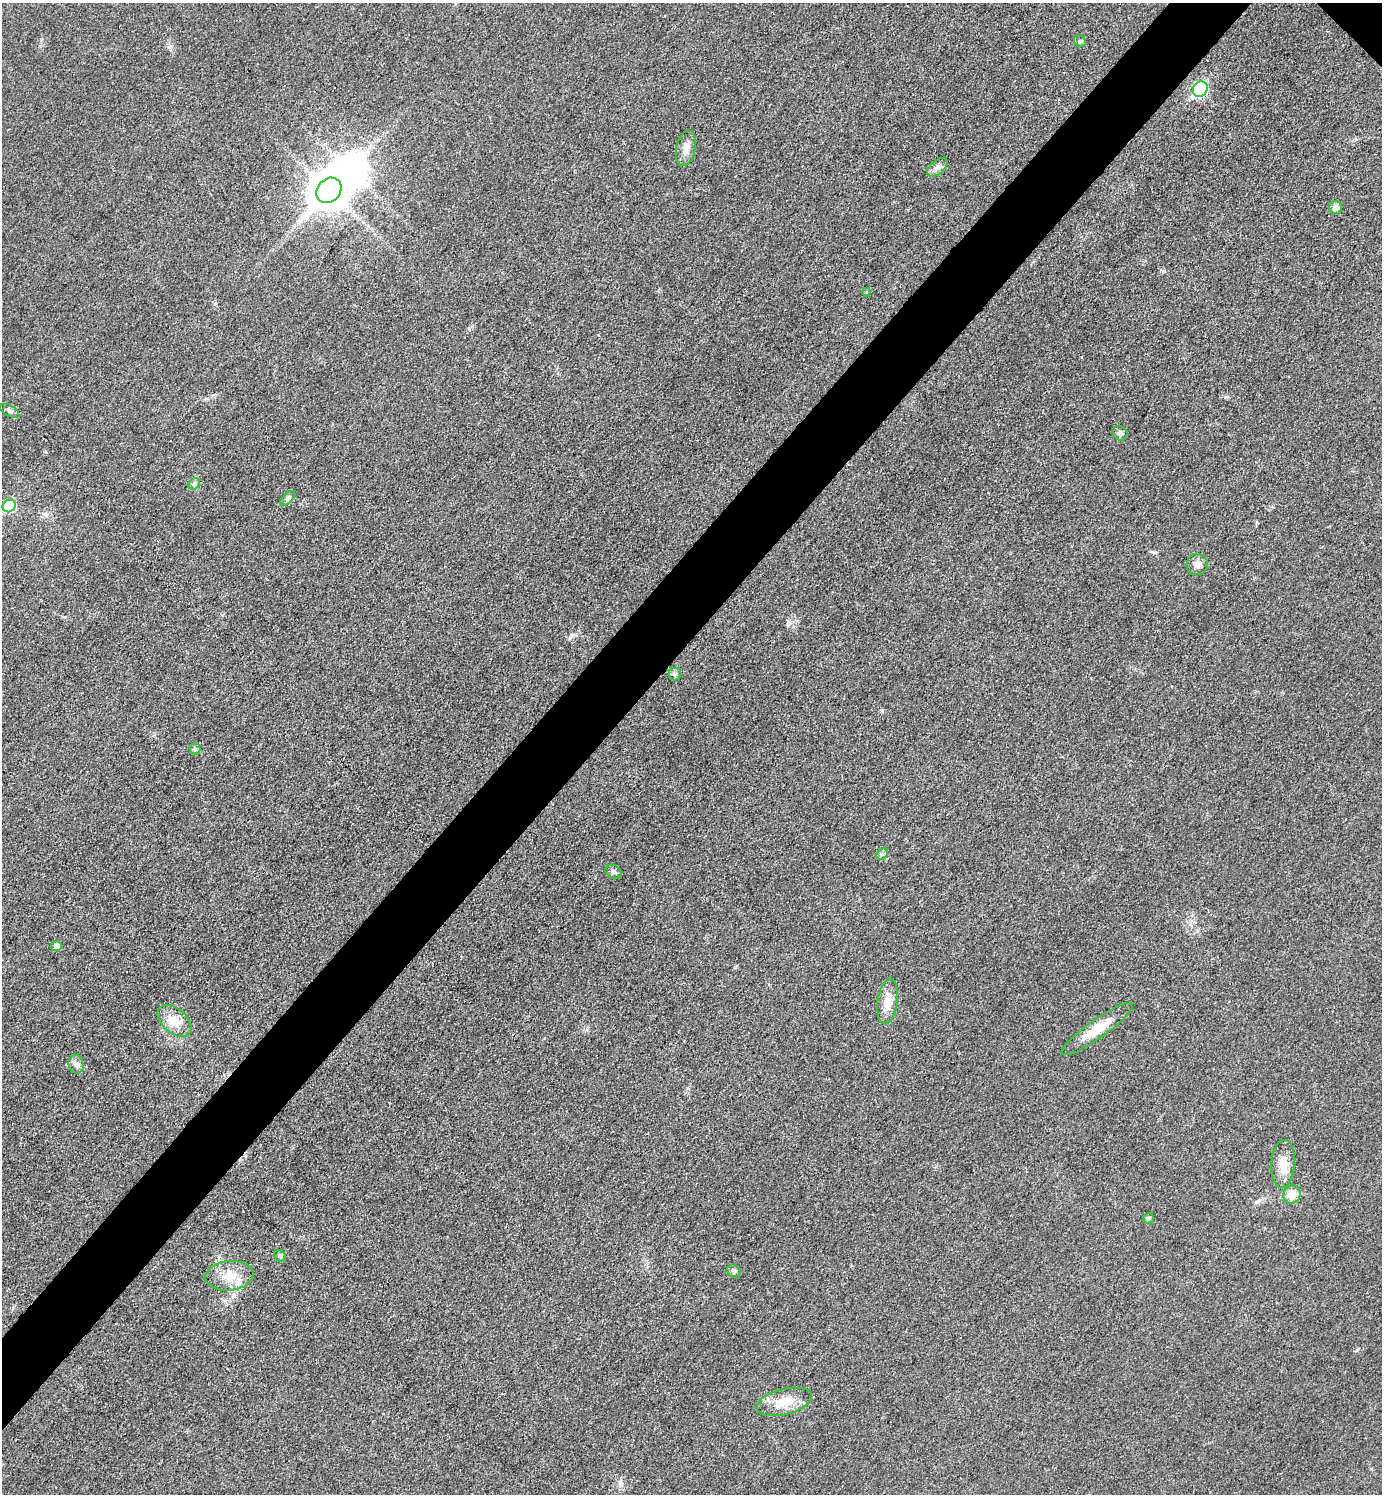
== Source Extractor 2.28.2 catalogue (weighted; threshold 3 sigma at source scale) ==
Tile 7 of 4 x 4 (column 3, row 2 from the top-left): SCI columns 3063-4442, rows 2990-4481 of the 5981 x 5980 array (HDU 1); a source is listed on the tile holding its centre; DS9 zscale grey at full resolution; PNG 1384 x 1496 px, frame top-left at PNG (2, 3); each listed source drawn as its Kron ellipse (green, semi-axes under 4 px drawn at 4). Shown black and unused: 6% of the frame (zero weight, under 3 of 4 exposures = <1% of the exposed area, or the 3 px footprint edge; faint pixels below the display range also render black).
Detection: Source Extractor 2.28.2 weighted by HDU 2 'WHT'; one run over the whole footprint, this tile lists its part. Background 0.0332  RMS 0.0048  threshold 0.0216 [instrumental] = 3 sigma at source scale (4.5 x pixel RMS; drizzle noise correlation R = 1.50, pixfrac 1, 0.05/0.05 arcsec/px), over >= 5 px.
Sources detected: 30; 1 inside a brighter object's white glare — neither listed nor drawn; the other 29 listed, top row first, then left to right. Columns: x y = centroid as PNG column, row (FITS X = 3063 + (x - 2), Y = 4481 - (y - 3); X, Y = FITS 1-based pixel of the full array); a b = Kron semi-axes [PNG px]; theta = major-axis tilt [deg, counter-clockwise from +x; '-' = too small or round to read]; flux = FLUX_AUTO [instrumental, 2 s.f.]
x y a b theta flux
1080 41 6 5 - 0.92
1200 89 8 7 - 69
686 148 18 9 78 4.2
937 167 12 7 39 2.2
329 190 14 11 48 1000
1335 208 6 6 - 2.8
866 292 4 3 - 0.33
10 411 10 5 -29 1.3
1120 433 8 7 - 1.5
194 484 6 5 - 1
288 498 9 4 45 1
9 506 7 6 - 27
1197 565 11 10 - 2.7
675 674 6 6 - 1.1
195 749 5 5 - 0.89
882 854 6 5 - 0.95
614 872 8 6 -32 1.3
56 946 5 5 - 2.6
888 1002 23 10 82 6.4
174 1021 20 12 -41 7.4
1097 1029 43 9 35 11
76 1064 9 7 -74 1.9
1283 1164 24 11 86 7.2
1292 1194 9 8 - 6
1148 1218 5 5 - 1
280 1256 6 5 - 0.89
734 1271 7 6 - 1.3
229 1276 24 14 5 9.3
784 1402 28 12 14 9.4
Unlisted compact peaks at least as high as the median listed source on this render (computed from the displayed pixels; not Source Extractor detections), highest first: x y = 572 635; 1154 552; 1357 1350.